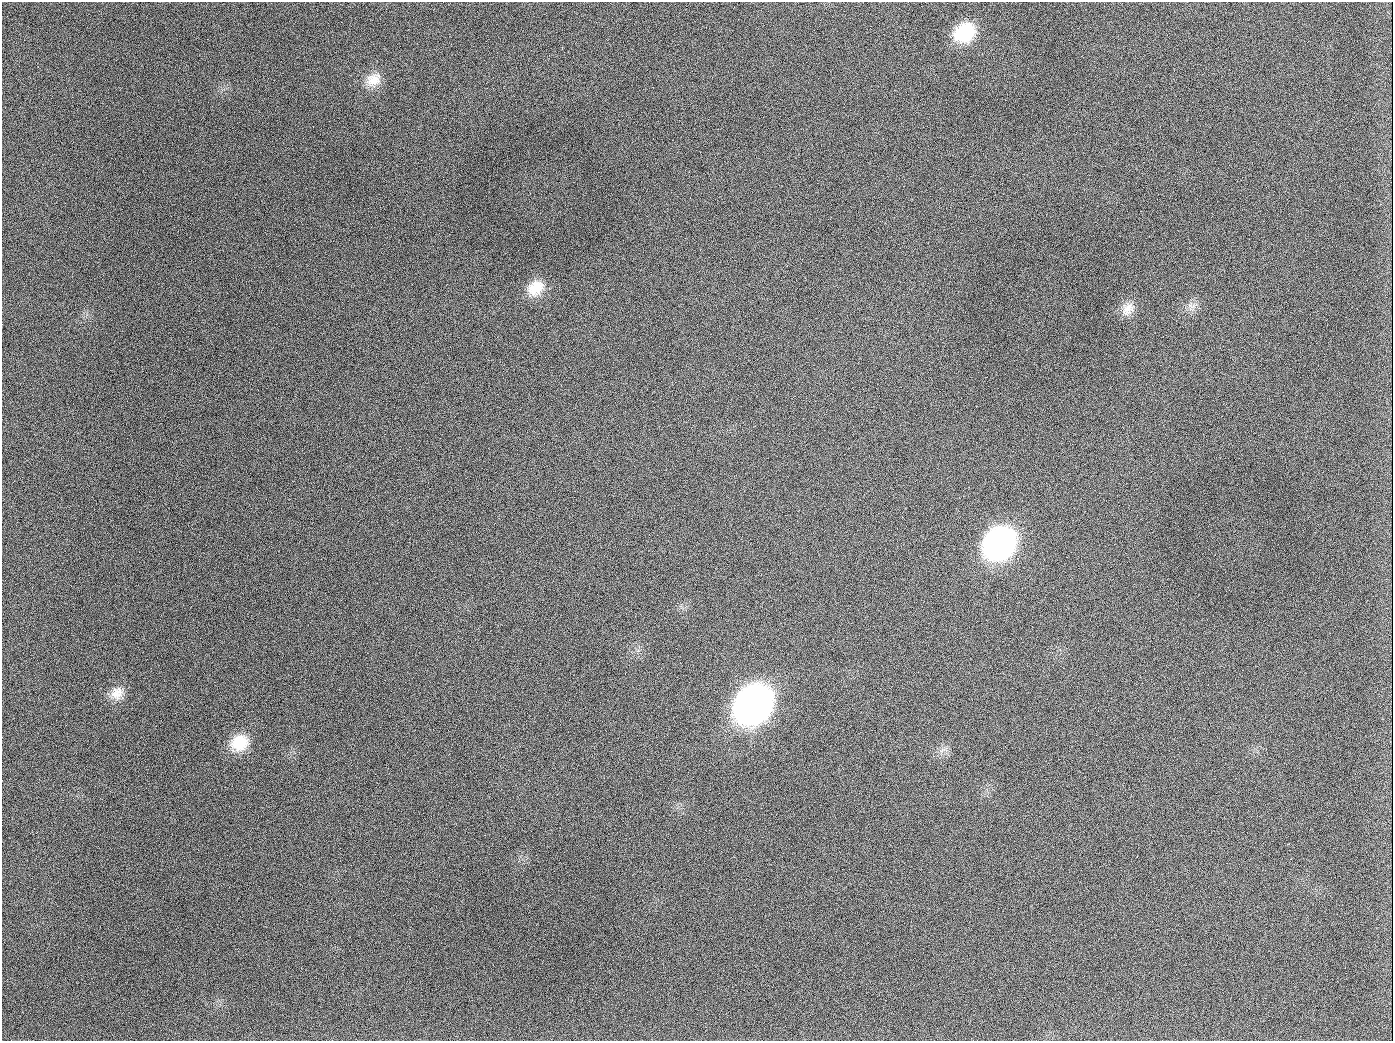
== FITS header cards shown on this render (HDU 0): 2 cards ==
NAXIS1  =                 1391
NAXIS2  =                 1039

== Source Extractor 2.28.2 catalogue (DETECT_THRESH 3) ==
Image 1391 x 1039 px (HDU 0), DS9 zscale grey, 1 PNG px = 1 image px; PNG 1395 x 1043 px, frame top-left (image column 1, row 1039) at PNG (2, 2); no overlay
Background 1750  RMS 76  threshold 227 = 3 sigma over >= 5 px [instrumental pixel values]
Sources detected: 13; all 13 listed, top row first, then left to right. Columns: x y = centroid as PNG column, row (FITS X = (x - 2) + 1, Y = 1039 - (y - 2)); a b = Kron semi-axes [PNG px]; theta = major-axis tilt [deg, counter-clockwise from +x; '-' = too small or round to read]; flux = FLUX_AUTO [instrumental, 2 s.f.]
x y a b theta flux
965 32 23 18 37 2.6e+05
373 80 21 16 29 8.7e+04
189 126 2 2 - 5.1e+03
535 288 22 17 36 1.1e+05
1193 306 8 5 34 1.8e+04
1128 309 20 14 56 6.2e+04
654 407 2 2 - 3.4e+03
1000 543 24 20 47 2.0e+06
117 693 18 16 70 7.0e+04
753 704 25 21 46 4.5e+06
239 743 21 19 34 1.5e+05
942 750 9 4 53 1.5e+04
944 1026 2 2 - 4.4e+03